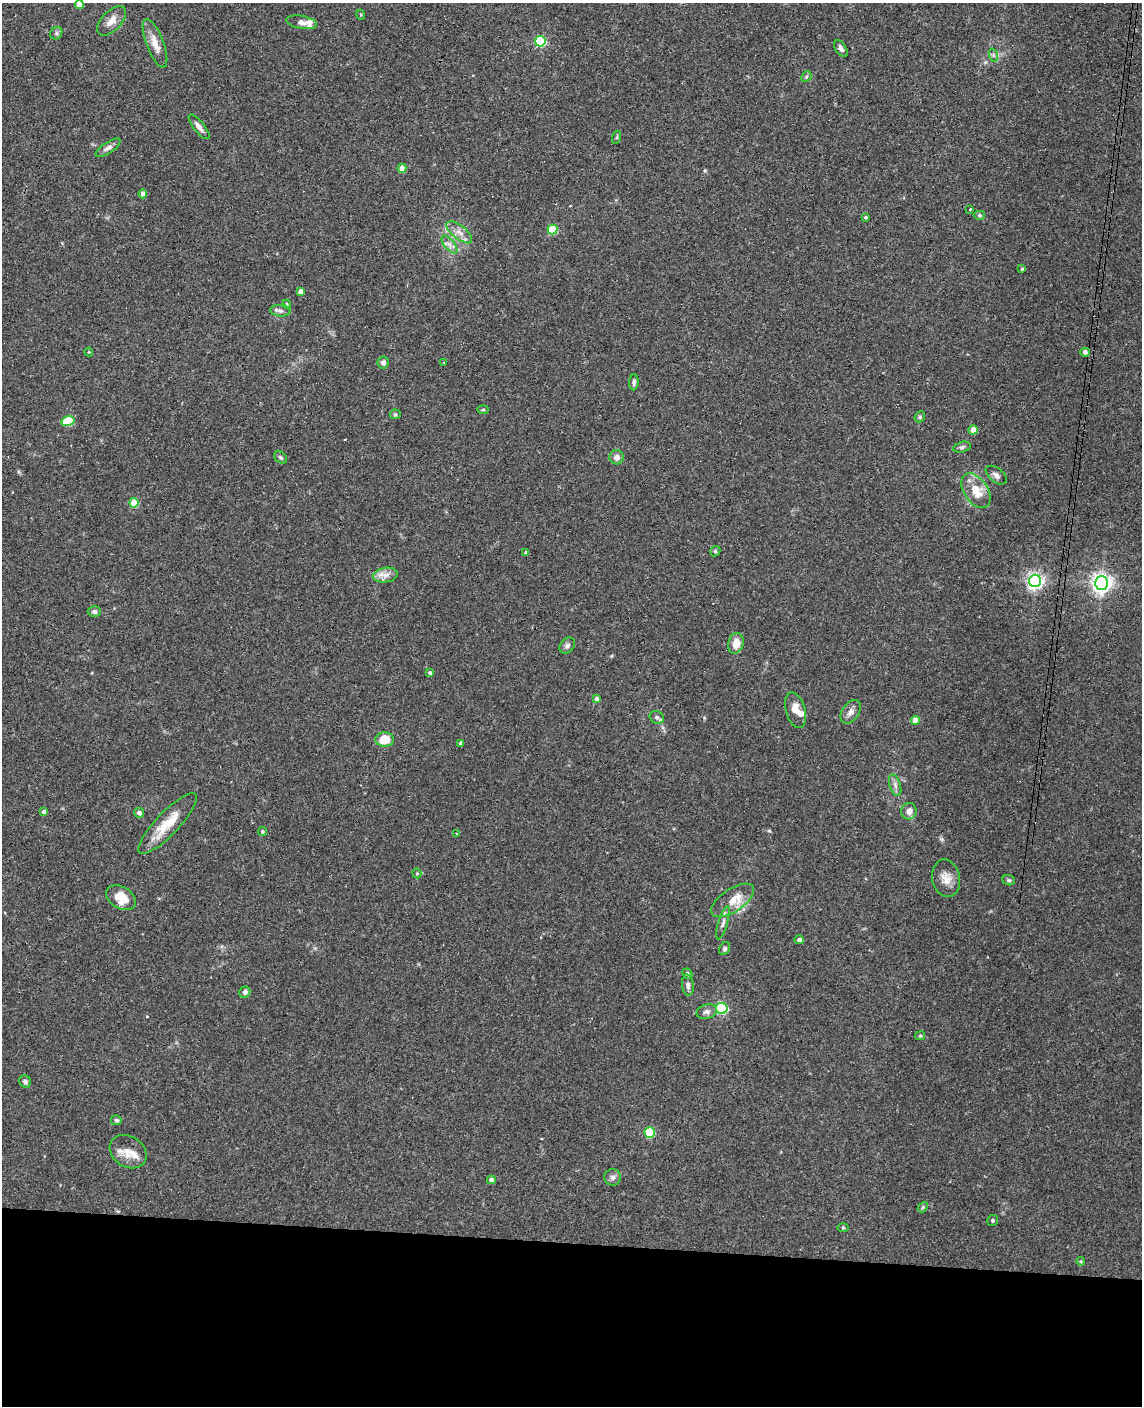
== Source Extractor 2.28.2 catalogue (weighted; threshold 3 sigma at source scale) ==
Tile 10 of 4 x 3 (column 2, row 3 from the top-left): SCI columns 1150-2289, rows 165-1568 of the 4579 x 4650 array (HDU 1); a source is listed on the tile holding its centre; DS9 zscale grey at full resolution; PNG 1144 x 1408 px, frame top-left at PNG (2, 3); each listed source drawn as its Kron ellipse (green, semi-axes under 4 px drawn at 4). Shown black and unused: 12% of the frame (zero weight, under 3 of 4 exposures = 6% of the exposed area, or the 3 px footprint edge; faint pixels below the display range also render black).
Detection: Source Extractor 2.28.2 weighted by HDU 2 'WHT'; one run over the whole footprint, this tile lists its part. Background 0.062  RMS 0.0055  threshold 0.0245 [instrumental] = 3 sigma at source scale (4.5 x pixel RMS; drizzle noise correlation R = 1.50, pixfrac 1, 0.05/0.05 arcsec/px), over >= 5 px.
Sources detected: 94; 6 inside a brighter listed object's ellipse — not listed separately; the other 88 listed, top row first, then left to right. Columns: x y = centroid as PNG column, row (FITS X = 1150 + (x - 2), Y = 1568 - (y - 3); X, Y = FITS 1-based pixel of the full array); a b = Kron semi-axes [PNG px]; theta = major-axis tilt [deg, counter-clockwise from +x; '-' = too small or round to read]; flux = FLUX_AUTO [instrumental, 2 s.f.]
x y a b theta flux
79 4 4 4 - 7.4
361 15 5 3 - 0.51
112 21 18 9 46 4.9
302 22 15 6 -10 2.5
56 33 7 5 48 1.2
540 41 5 5 - 42
155 43 26 8 -69 6.8
841 49 9 5 -56 1.8
993 55 7 4 -72 0.99
806 77 6 4 47 0.87
199 127 15 5 -51 2.8
617 137 6 4 71 0.64
108 148 14 5 33 2.2
402 168 4 4 - 6
143 194 4 4 - 3.2
970 209 2 2 - 0.41
979 215 6 4 -1 0.72
865 217 3 3 - 0.78
553 229 5 5 - 21
459 232 15 6 -39 3.9
450 244 11 5 -51 2.4
1022 269 4 4 - 0.65
300 292 4 4 - 3.2
287 304 4 4 - 0.57
280 311 10 6 -4 1.7
89 352 4 4 - 0.54
1085 352 5 4 - 2.1
383 363 6 5 - 2.1
444 363 3 3 - 0.39
634 382 8 4 86 1.3
483 410 5 3 - 0.55
395 414 5 5 - 0.74
920 417 6 5 - 0.79
68 421 6 5 - 25
973 430 4 4 - 6.8
962 447 9 5 15 1.4
280 457 7 5 -38 1.1
617 457 7 7 - 3.5
996 475 12 7 -39 2.2
976 491 19 12 -56 10
134 503 4 4 - 14
715 551 5 4 - 0.71
526 553 3 3 - 1.1
386 575 12 7 9 3.6
1035 581 6 6 - 190
1101 583 7 6 - 310
94 611 6 5 - 1.5
736 643 10 7 73 6.5
567 646 9 6 50 1.9
430 673 4 3 - 1.5
597 699 4 4 - 2.5
796 710 18 9 -74 5.8
851 712 13 8 56 3.2
657 717 7 6 - 1.3
915 720 4 4 - 5.4
385 739 9 7 -1 11
461 743 4 4 - 1.7
895 785 11 5 -73 2.1
909 811 8 7 - 3.9
44 812 4 4 - 1.5
139 813 5 5 - 2.2
168 824 41 11 46 14
262 832 5 4 - 0.86
457 834 4 2 - 0.38
417 873 5 4 - 0.7
946 878 19 14 -78 6.6
1009 880 6 5 - 0.94
121 898 16 11 -32 9.2
733 900 24 11 33 9
723 923 17 5 74 2.4
799 940 5 4 - 1.9
725 949 7 5 59 1.2
687 974 5 4 - 1.1
688 985 10 6 -84 2.1
245 992 6 5 - 1.9
722 1008 5 5 - 59
707 1012 10 7 15 2.1
920 1036 5 4 - 0.67
25 1082 6 5 - 1.6
116 1120 5 5 - 1.1
650 1132 5 5 - 31
128 1152 19 15 -34 7.5
613 1177 8 8 - 2
491 1180 4 4 - 2.7
923 1207 6 4 48 0.77
992 1220 5 5 - 0.81
843 1228 6 4 -1 0.61
1081 1261 4 4 - 0.63
Overlapping masked pixels (flux is a lower limit): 1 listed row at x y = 1085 352
Isophote crosses this tile's border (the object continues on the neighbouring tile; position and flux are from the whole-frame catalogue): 1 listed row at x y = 79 4